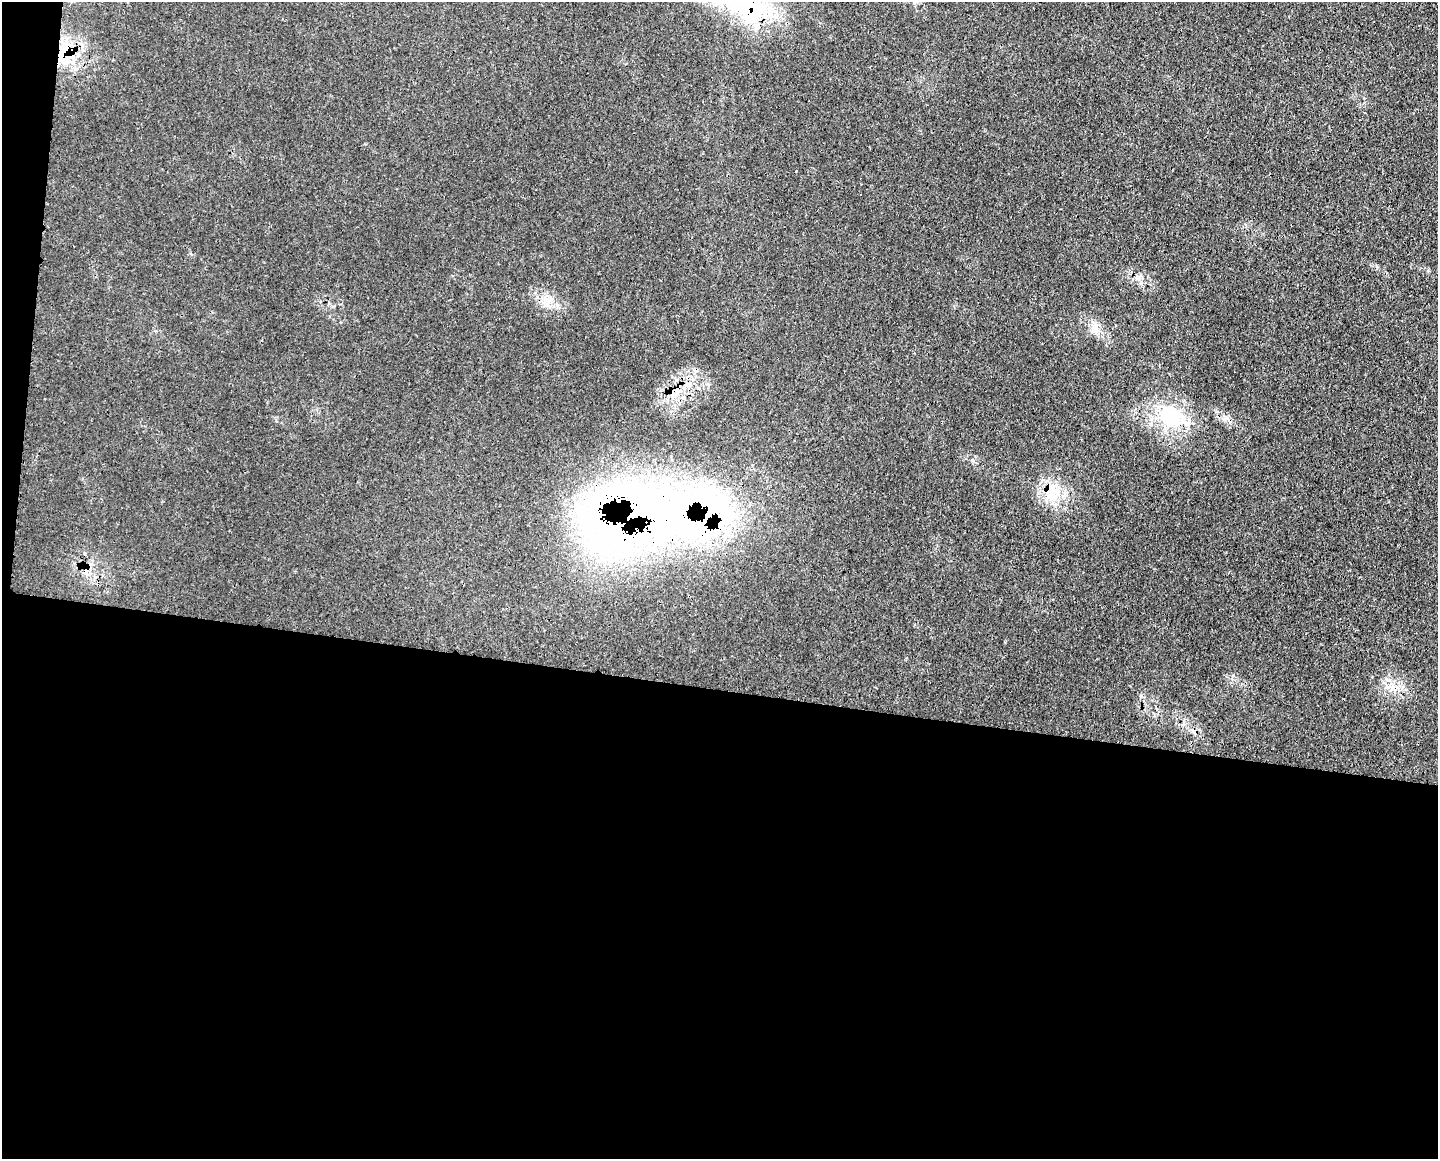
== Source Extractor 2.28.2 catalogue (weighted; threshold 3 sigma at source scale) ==
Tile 10 of 3 x 4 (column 1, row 4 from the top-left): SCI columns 131-1566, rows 10-1166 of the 4681 x 4656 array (HDU 1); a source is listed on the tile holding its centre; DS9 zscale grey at full resolution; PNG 1440 x 1161 px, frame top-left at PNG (2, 2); no overlay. Shown black and unused: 42% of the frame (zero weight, under 3 of 4 exposures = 3% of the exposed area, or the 3 px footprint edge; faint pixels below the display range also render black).
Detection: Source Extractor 2.28.2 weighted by HDU 2 'WHT'; one run over the whole footprint, this tile lists its part. Background 0.0539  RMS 0.0041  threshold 0.0185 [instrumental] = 3 sigma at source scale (4.5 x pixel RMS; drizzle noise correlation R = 1.50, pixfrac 1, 0.05/0.05 arcsec/px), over >= 5 px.
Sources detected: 11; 1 cosmic-ray / hot-pixel residue — not listed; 2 inside a brighter listed object's ellipse — not listed separately; the other 8 listed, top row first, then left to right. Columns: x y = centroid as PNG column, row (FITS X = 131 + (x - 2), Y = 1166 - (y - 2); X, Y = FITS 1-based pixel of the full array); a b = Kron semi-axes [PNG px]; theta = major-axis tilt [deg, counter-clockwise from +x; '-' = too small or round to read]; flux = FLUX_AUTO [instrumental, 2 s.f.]
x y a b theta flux
63 52 38 13 68 15
1139 277 9 6 -7 1.7
545 302 15 10 59 4.5
1095 326 15 10 68 3.8
677 390 10 7 -71 3.2
1171 417 40 28 -24 28
1053 493 30 13 89 11
643 506 141 68 -23 260
Overlapping masked pixels (flux is a lower limit): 3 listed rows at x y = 63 52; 677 390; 643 506